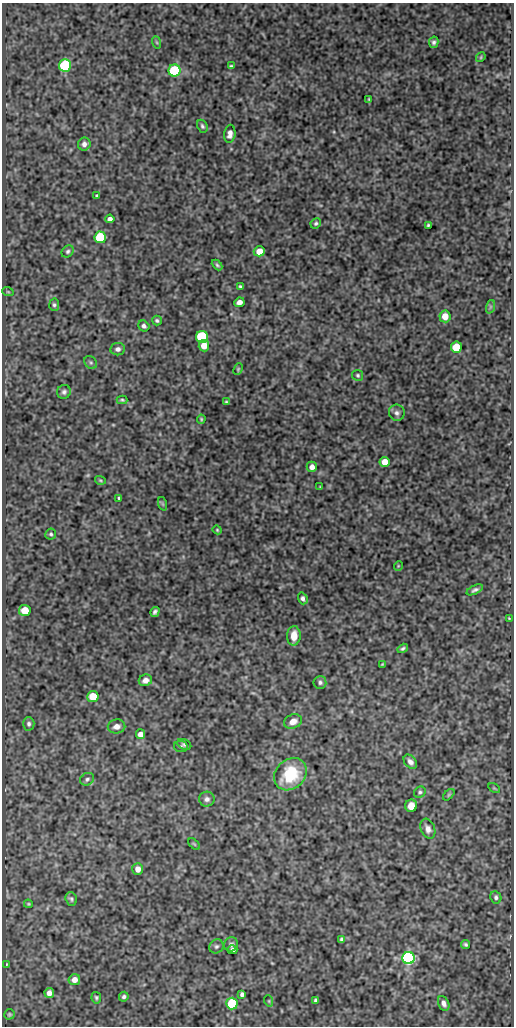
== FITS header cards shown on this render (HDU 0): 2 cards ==
NAXIS1  =                  512
NAXIS2  =                 1024

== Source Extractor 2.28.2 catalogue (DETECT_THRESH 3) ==
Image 512 x 1024 px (HDU 0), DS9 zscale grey, 1 PNG px = 1 image px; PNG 516 x 1028 px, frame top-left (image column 1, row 1024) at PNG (2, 3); each listed source drawn as its Kron ellipse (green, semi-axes under 4 px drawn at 4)
Background 86.7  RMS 0.51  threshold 1.54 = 3 sigma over >= 5 px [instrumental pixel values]
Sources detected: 95; all 95 listed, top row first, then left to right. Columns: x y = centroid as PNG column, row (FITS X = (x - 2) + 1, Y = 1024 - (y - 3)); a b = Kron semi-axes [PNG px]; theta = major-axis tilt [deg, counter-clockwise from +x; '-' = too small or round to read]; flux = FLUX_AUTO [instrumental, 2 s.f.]
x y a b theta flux
156 42 6 4 -70 45
434 42 6 4 79 88
481 57 5 4 - 39
65 65 6 6 - 3600
231 66 4 3 - 49
175 70 6 6 - 2700
369 99 3 3 - 40
202 126 7 5 -62 71
230 134 9 5 83 180
84 144 6 6 - 140
97 196 3 3 - 61
110 219 5 4 - 120
316 223 5 5 - 63
428 225 3 3 - 44
100 237 6 6 - 2800
68 251 7 5 45 71
259 251 5 5 - 380
217 265 6 4 -45 57
240 286 3 3 - 48
8 292 6 3 -19 37
239 302 5 4 - 190
54 305 6 5 - 71
490 307 7 4 72 63
445 316 6 5 - 440
157 321 5 4 - 65
144 326 6 5 - 89
202 337 6 6 - 3600
204 346 6 5 - 420
456 347 5 5 - 990
118 349 7 6 - 130
91 362 7 5 -45 69
238 369 6 4 66 42
358 375 5 5 - 54
64 392 7 6 - 100
122 400 5 4 - 51
226 402 4 3 - 39
397 413 8 8 - 130
201 419 4 3 - 39
384 462 5 5 - 450
312 467 5 5 - 180
100 480 5 4 - 42
320 487 3 2 - 30
119 498 3 3 - 48
163 504 7 4 -71 46
217 530 4 4 - 36
51 534 6 5 - 61
398 566 5 3 - 28
475 590 9 4 26 92
303 598 6 4 -71 100
25 611 6 5 - 930
155 612 5 4 - 86
509 618 3 2 - 25
294 636 10 6 87 410
403 648 6 4 33 64
382 664 3 2 - 35
145 680 7 5 21 170
320 682 6 6 - 84
93 696 5 5 - 770
293 721 9 7 24 250
29 724 7 6 - 85
117 726 9 7 9 210
140 734 5 5 - 220
184 744 7 5 -27 57
181 747 7 5 -8 71
410 762 8 5 -50 140
290 774 18 14 43 1600
87 779 7 6 - 79
494 788 6 4 -33 38
420 792 6 5 - 66
449 795 7 4 45 42
207 799 8 7 - 120
411 806 6 6 - 320
428 829 10 7 -69 180
194 844 7 4 -44 43
138 869 6 5 - 210
496 897 6 5 - 77
71 899 7 5 -71 69
28 904 4 3 - 35
342 939 4 4 - 66
231 944 7 6 - 110
466 944 4 3 - 55
216 946 7 6 - 89
232 950 5 4 - 110
408 958 6 6 - 9000
7 964 3 2 - 25
74 980 6 5 - 250
49 993 5 5 - 170
242 994 4 4 - 99
124 997 5 4 - 69
96 998 6 5 - 57
315 1000 4 3 - 61
269 1001 6 3 -72 35
444 1003 8 5 -67 140
232 1004 6 5 - 2700
9 1014 5 5 - 50